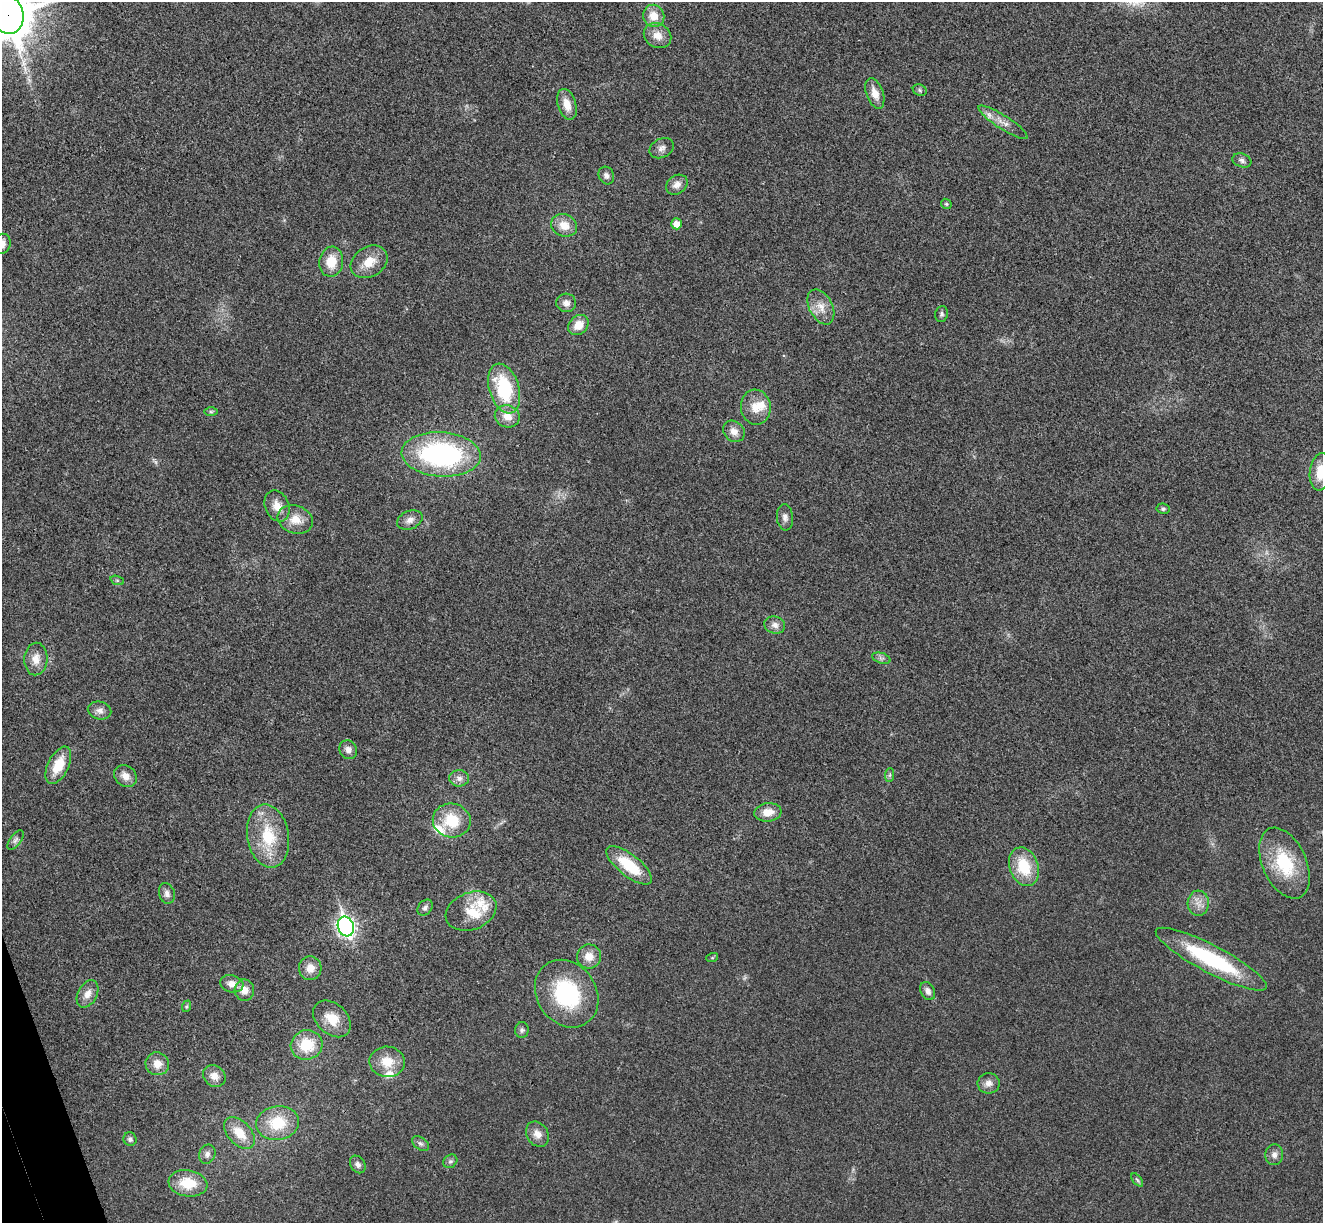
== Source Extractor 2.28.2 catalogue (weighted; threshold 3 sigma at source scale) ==
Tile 7 of 4 x 4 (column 3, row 2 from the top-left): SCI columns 2696-4016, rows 2613-3833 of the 5394 x 5345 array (HDU 1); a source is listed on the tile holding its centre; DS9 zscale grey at full resolution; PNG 1325 x 1225 px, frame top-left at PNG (2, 2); each listed source drawn as its Kron ellipse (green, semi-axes under 4 px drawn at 4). Shown black and unused: <1% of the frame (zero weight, under 3 of 4 exposures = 6% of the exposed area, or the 3 px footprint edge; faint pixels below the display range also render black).
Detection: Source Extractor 2.28.2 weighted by HDU 2 'WHT'; one run over the whole footprint, this tile lists its part. Background 0.0349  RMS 0.0066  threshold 0.0298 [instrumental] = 3 sigma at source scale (4.5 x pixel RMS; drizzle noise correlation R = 1.50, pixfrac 1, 0.05/0.05 arcsec/px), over >= 5 px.
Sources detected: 89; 6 inside a brighter listed object's ellipse — not listed separately; the other 83 listed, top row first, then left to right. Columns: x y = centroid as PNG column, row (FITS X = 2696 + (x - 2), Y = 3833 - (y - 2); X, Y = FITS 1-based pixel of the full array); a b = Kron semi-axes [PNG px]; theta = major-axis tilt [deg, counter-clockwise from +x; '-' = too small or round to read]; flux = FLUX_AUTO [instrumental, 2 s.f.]
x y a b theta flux
7 14 20 16 -73 2900
654 16 11 10 - 8.8
658 36 14 12 -32 7.4
920 90 7 5 -24 1.3
875 93 16 8 -70 7.7
567 104 16 9 -73 8.4
1003 122 29 7 -33 6.3
662 148 13 9 28 3.3
1242 160 10 6 -21 2.3
606 175 9 7 -64 2.9
677 185 11 9 35 4.8
946 204 6 4 -44 0.87
677 224 5 5 - 6.6
564 225 13 11 -23 9.2
2 244 10 8 70 5.2
331 262 15 12 81 14
369 262 19 15 32 12
566 303 10 9 - 3.7
821 307 19 11 -63 8.6
941 314 8 6 77 1.6
578 325 11 9 43 8.9
504 388 25 15 -73 43
756 407 17 15 -81 10
211 412 7 4 -1 1
507 416 12 11 - 7.9
734 431 11 9 -43 5
441 454 40 22 -4 120
1321 472 19 11 82 14
277 506 16 12 -67 8.3
1163 509 6 5 - 1.2
785 517 13 8 -84 3.3
295 519 18 14 -19 10
410 520 13 9 23 4.3
117 580 7 4 -19 1.1
775 625 10 8 -19 3.7
881 658 9 5 -18 2
36 659 16 11 87 7.4
100 711 12 9 -14 3.7
348 750 10 8 -54 4
58 765 20 10 64 17
890 775 7 4 88 1.1
125 776 12 10 -40 6.1
459 778 10 8 -1 3.6
768 812 13 9 7 8.6
452 820 19 17 -10 22
268 836 32 20 -80 30
15 840 11 5 53 2.3
1284 863 37 22 -66 37
629 865 27 11 -38 26
1024 867 20 14 -69 24
167 893 10 7 -74 3.2
1198 903 12 10 87 5.8
425 908 9 6 52 2.1
471 911 26 18 21 18
346 927 10 8 -71 250
589 956 12 12 - 7.8
712 958 6 4 18 0.73
1211 959 62 14 -28 66
310 968 12 11 - 7.1
232 984 12 8 -15 5.5
244 990 10 10 - 6.3
928 991 9 7 -63 3.1
88 994 15 9 61 5.8
567 994 36 29 -55 59
187 1006 6 4 72 0.91
332 1019 21 15 -43 13
522 1030 8 7 - 1.7
307 1045 16 14 15 21
387 1062 18 15 -2 13
157 1064 12 11 - 7.4
214 1076 12 10 -41 6
989 1083 11 10 - 4.4
277 1123 21 17 8 23
239 1133 18 11 -47 13
537 1134 13 10 -58 5.8
130 1139 7 6 - 1.9
420 1144 9 6 -35 2
207 1154 10 8 68 2.8
1274 1155 10 9 - 3.7
450 1161 7 6 - 1.7
358 1164 9 7 -56 2.5
1137 1180 8 4 -52 1.2
188 1183 19 13 -9 18
Overlapping masked pixels (flux is a lower limit): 1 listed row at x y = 7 14
Isophote crosses this tile's border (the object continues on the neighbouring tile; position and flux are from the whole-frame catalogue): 3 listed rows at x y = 7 14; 2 244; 1321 472